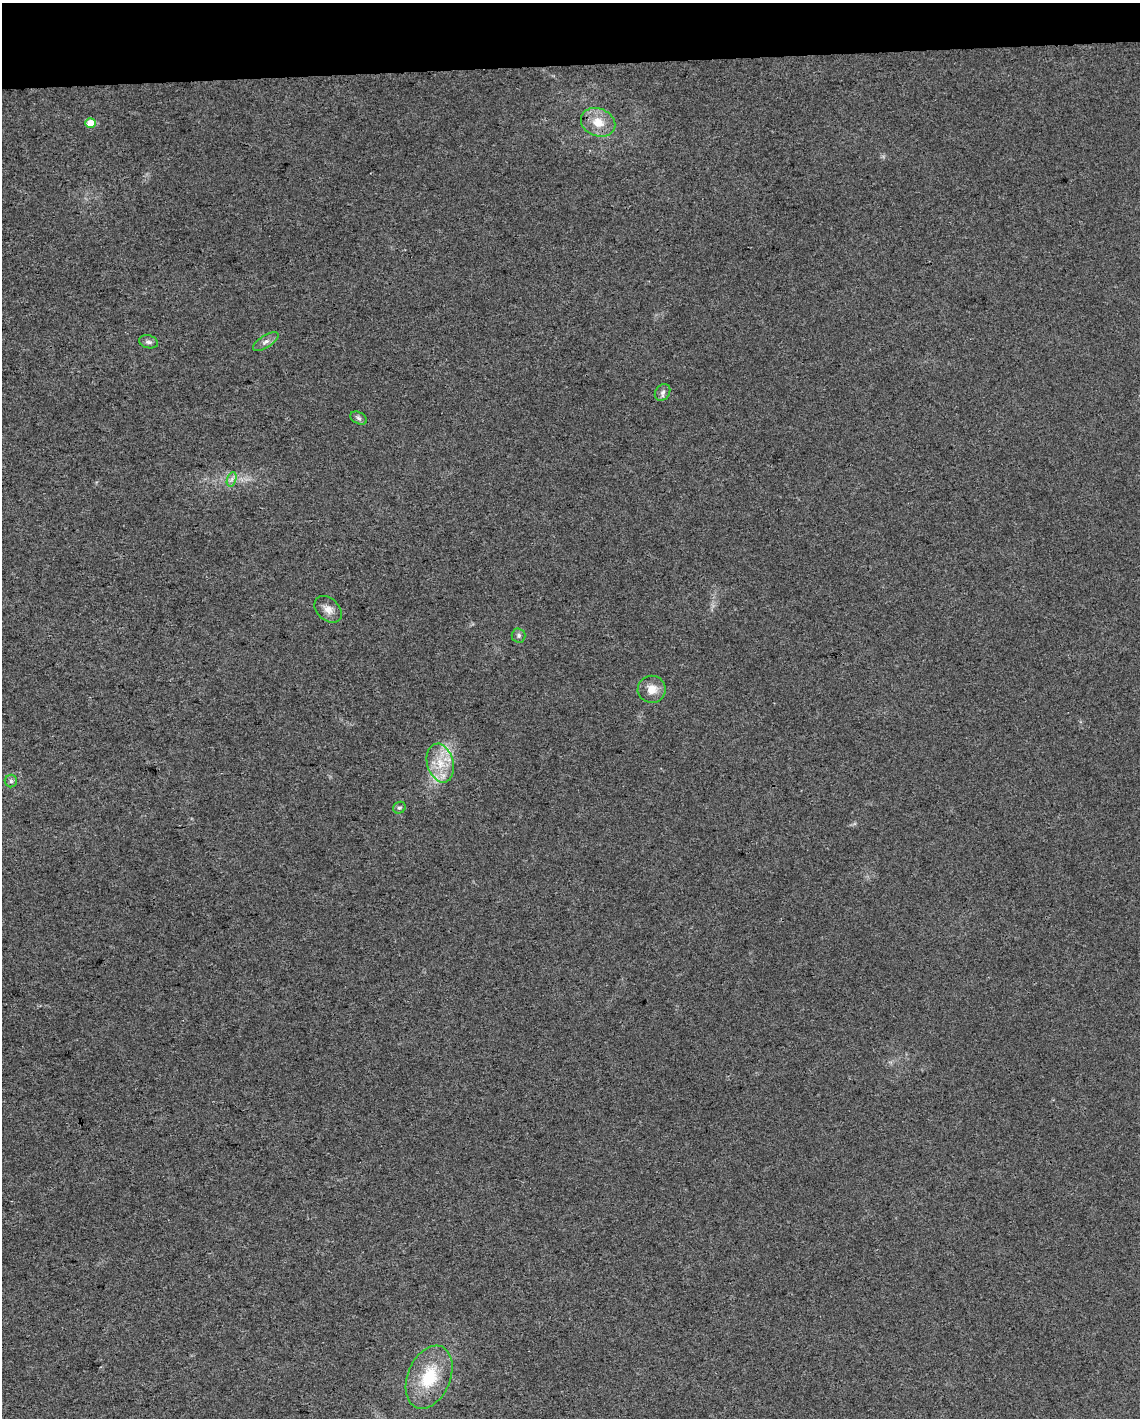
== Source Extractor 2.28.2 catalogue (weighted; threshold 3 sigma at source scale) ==
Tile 3 of 4 x 3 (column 3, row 1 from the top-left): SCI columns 2279-3416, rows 2881-4296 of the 4555 x 4306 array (HDU 1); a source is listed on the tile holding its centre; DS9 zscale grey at full resolution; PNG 1142 x 1420 px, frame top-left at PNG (2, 3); each listed source drawn as its Kron ellipse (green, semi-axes under 4 px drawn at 4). Shown black and unused: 4% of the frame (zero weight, under 3 of 4 exposures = <1% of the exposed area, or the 3 px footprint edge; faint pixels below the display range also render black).
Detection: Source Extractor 2.28.2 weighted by HDU 2 'WHT'; one run over the whole footprint, this tile lists its part. Background 0.0216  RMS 0.0037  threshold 0.0168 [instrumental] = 3 sigma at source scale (4.5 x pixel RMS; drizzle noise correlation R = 1.50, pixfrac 1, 0.0396/0.0396 arcsec/px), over >= 5 px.
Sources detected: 17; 3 inside a brighter listed object's ellipse — not listed separately; the other 14 listed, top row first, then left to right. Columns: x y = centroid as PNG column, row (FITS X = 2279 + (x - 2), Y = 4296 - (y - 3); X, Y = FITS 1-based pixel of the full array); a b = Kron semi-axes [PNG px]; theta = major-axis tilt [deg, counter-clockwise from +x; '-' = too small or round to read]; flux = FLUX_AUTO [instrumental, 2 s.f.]
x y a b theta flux
598 122 18 13 -23 7
91 123 5 5 - 7.2
148 342 9 6 -16 1.3
266 342 14 6 33 1.9
663 392 9 7 54 1.4
359 418 9 5 -27 1
232 479 7 4 71 1.2
328 609 15 11 -43 3.1
519 635 7 7 - 1.1
652 689 14 13 - 4.6
440 763 20 13 -75 8.3
11 781 6 6 - 0.81
399 808 6 5 - 0.86
429 1377 33 21 67 18